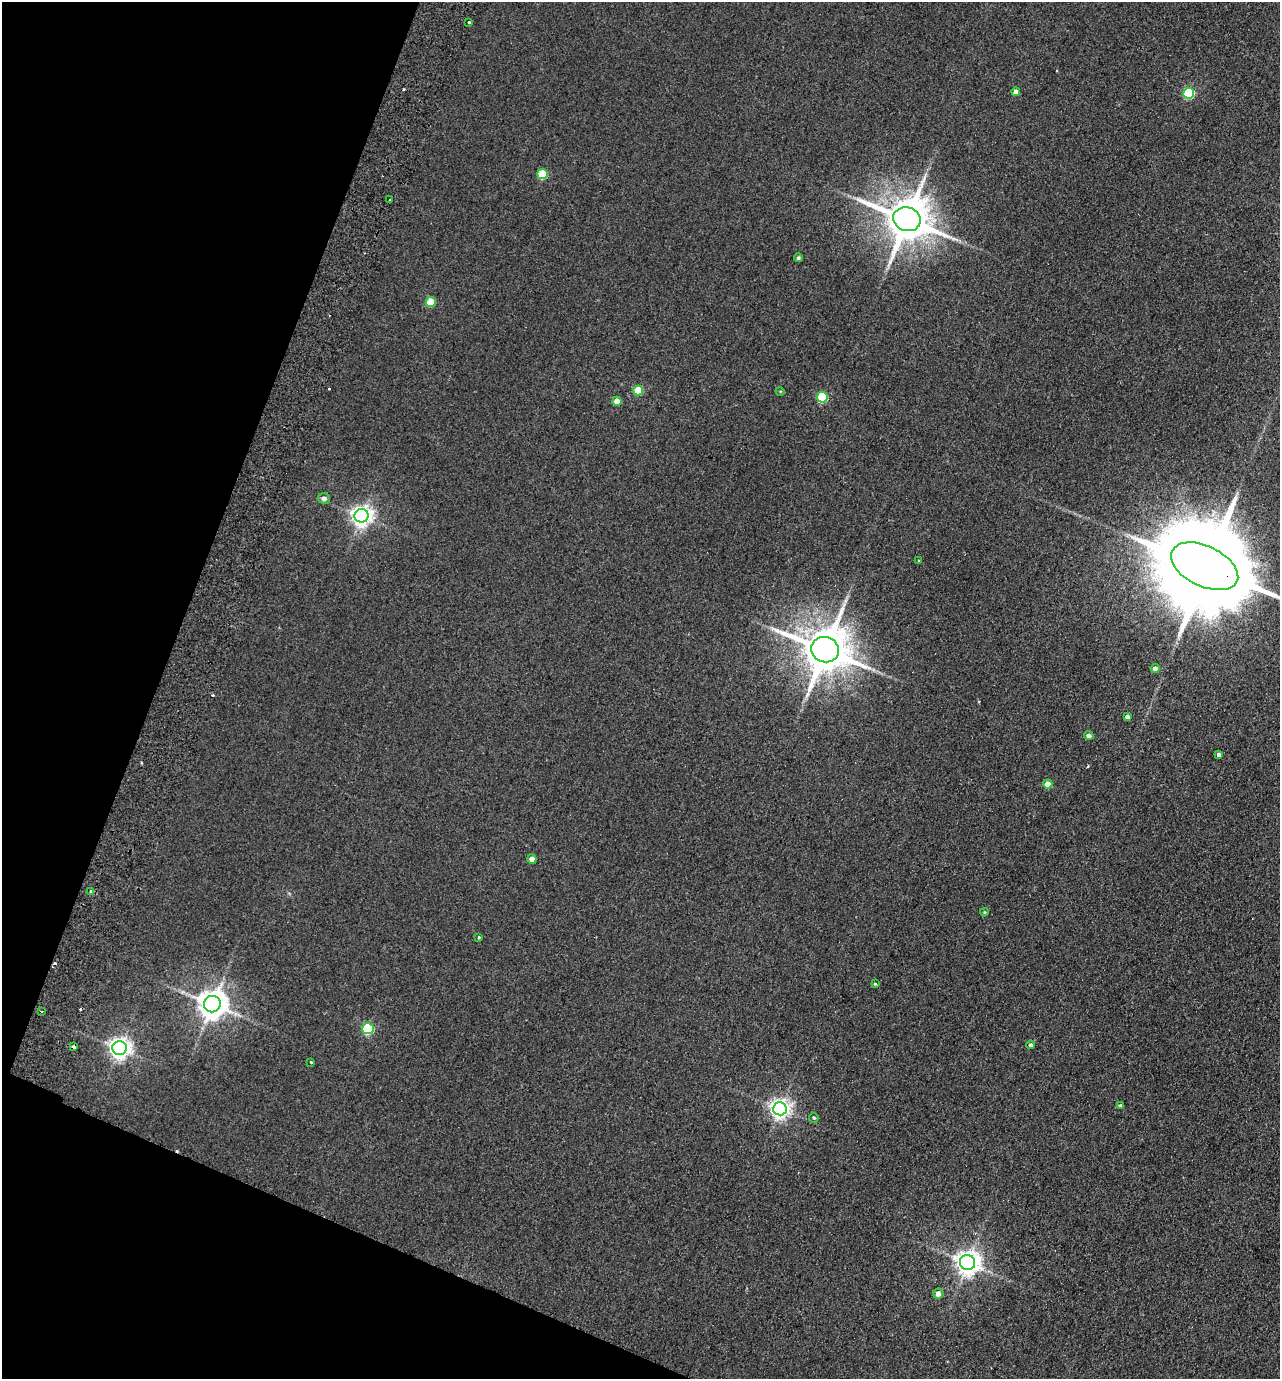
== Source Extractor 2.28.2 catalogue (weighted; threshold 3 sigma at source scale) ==
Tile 9 of 4 x 4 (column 1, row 3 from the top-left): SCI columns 195-1472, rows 1403-2779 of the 5630 x 5558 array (HDU 1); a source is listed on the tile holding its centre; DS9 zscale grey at full resolution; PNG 1282 x 1381 px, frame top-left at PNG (2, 2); each listed source drawn as its Kron ellipse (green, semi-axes under 4 px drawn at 4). Shown black and unused: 19% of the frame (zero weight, under 2 of 3 exposures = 3% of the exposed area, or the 3 px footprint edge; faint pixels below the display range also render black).
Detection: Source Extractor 2.28.2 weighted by HDU 2 'WHT'; one run over the whole footprint, this tile lists its part. Background 0.116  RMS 0.012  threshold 0.0549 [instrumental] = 3 sigma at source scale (4.5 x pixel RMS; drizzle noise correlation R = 1.50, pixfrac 1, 0.05/0.05 arcsec/px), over >= 5 px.
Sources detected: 43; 4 cosmic-ray / hot-pixel residue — neither listed nor drawn; the other 39 listed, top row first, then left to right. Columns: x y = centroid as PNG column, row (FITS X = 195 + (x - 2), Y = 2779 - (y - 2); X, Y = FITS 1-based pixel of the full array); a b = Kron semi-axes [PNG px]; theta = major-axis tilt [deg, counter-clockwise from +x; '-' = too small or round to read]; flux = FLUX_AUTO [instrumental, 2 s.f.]
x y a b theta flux
469 22 3 3 - 2
1016 92 4 4 - 9.4
1189 93 5 5 - 110
542 174 5 5 - 63
390 200 3 3 - 2.7
907 219 14 12 -19 5100
798 258 4 4 - 2.4
431 302 5 5 - 41
638 390 5 5 - 43
780 391 4 3 - 0.97
822 397 5 5 - 83
617 401 4 4 - 17
324 498 6 5 - 5.7
361 516 7 7 - 750
918 560 3 2 - 1.2
1205 566 36 20 -25 30000
825 650 14 12 -16 5500
1155 668 4 4 - 7.1
1127 717 4 4 - 4.5
1089 735 5 4 - 5.9
1219 755 4 4 - 4.5
1048 784 4 4 - 16
532 859 5 4 - 7.2
91 891 3 3 - 2.6
984 912 4 3 - 1.4
479 937 3 3 - 1.2
875 984 4 3 - 1.4
212 1004 8 8 - 1900
41 1011 3 2 - 1.2
368 1029 6 5 - 120
1031 1045 4 4 - 3.6
74 1047 3 3 - 9.2
119 1048 7 7 - 800
311 1062 3 3 - 2.1
1121 1106 4 4 - 3.7
780 1109 7 6 - 670
814 1118 5 4 - 1.7
967 1262 7 7 - 1100
938 1294 5 5 - 9.1
Overlapping masked pixels (flux is a lower limit): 2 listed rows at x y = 1205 566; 74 1047
Isophote crosses this tile's border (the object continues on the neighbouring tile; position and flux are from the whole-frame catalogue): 1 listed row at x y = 1205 566